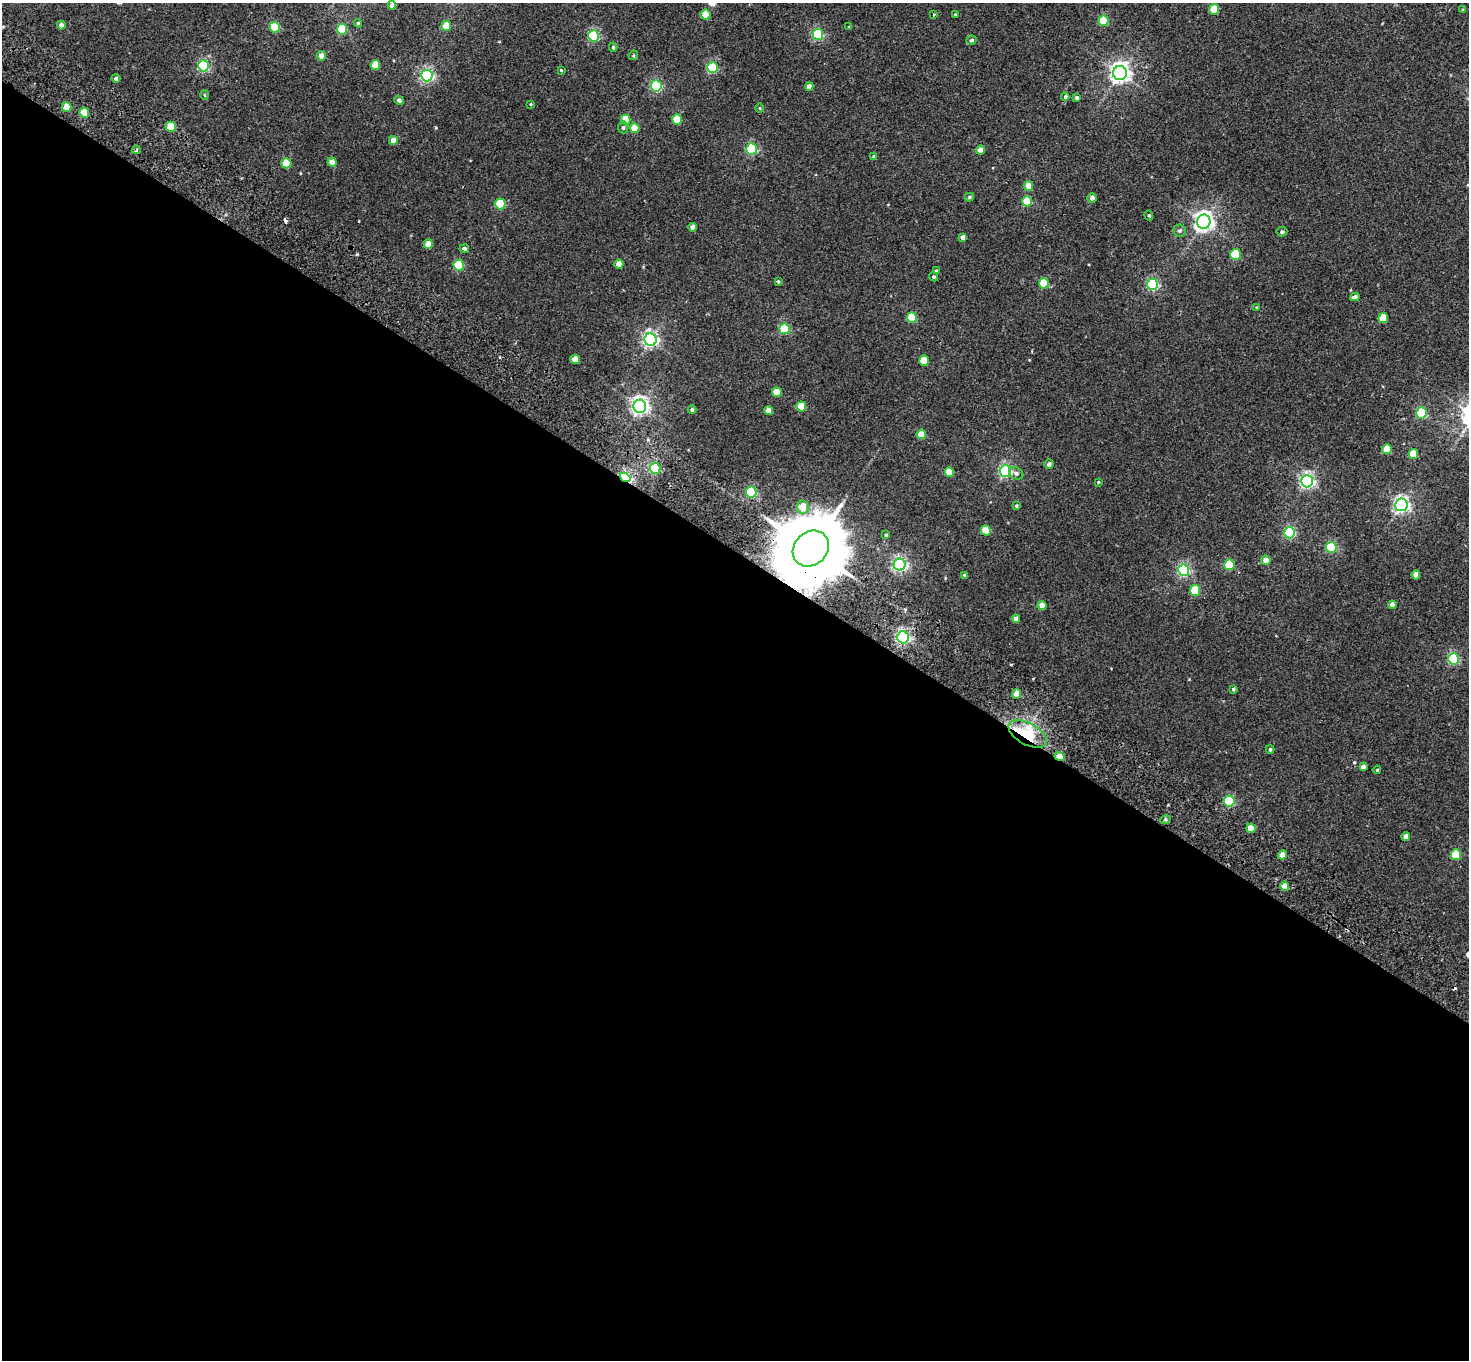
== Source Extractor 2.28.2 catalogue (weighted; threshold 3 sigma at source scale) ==
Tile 14 of 4 x 4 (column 2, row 4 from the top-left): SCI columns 1504-2970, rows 204-1561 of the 5943 x 5978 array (HDU 1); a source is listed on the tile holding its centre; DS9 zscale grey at full resolution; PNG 1471 x 1362 px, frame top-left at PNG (2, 3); each listed source drawn as its Kron ellipse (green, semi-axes under 4 px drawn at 4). Shown black and unused: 60% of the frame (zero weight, under 2 of 3 exposures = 3% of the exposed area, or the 3 px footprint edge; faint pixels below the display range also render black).
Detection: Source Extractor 2.28.2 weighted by HDU 2 'WHT'; one run over the whole footprint, this tile lists its part. Background 0.0289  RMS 0.0064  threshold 0.0289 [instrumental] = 3 sigma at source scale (4.5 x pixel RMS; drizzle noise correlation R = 1.50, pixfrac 1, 0.05/0.05 arcsec/px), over >= 5 px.
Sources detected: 131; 2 cosmic-ray / hot-pixel residue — neither listed nor drawn; the other 129 listed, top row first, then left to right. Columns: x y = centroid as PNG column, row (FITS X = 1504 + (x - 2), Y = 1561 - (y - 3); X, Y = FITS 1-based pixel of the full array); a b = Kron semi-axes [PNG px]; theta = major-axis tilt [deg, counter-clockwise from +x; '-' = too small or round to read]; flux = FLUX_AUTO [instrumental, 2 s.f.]
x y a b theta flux
392 5 4 4 - 2.3
1214 9 5 5 - 17
1463 10 4 3 - 0.65
705 15 5 5 - 16
934 15 4 3 - 0.55
955 15 4 4 - 0.9
1103 21 5 5 - 30
358 23 4 3 - 0.97
61 25 4 4 - 2.3
446 26 5 4 - 12
275 27 5 5 - 33
849 27 4 3 - 0.74
342 29 5 5 - 29
818 34 5 5 - 67
594 36 5 5 - 67
972 40 5 4 - 1.3
613 47 4 4 - 0.88
633 55 5 3 - 0.68
321 56 4 4 - 4
375 65 5 5 - 14
203 66 5 5 - 81
713 68 5 5 - 53
561 70 4 2 - 0.54
1120 73 7 7 - 330
427 76 6 5 - 120
116 79 4 4 - 1.5
656 86 5 5 - 67
809 87 4 4 - 4.5
204 95 5 3 - 0.61
1065 97 4 3 - 1.4
1077 98 4 4 - 1.3
399 100 5 4 - 1.9
531 104 4 3 - 0.69
67 107 5 4 - 7.2
760 108 4 3 - 0.5
84 113 5 5 - 19
626 120 5 5 - 12
677 120 5 5 - 20
171 127 5 5 - 13
623 127 6 5 - 1.3
635 128 5 4 - 11
393 140 4 4 - 4.6
752 149 5 5 - 68
136 150 4 2 - 0.76
981 150 4 4 - 6.3
874 157 4 4 - 1.1
332 162 4 4 - 6.5
286 163 5 5 - 18
1028 186 5 4 - 5.9
969 197 4 4 - 1.1
1092 198 4 4 - 2.2
1027 201 5 5 - 23
500 204 5 5 - 32
1149 215 5 4 - 0.77
1204 222 7 6 - 310
692 227 4 4 - 3.1
1179 231 6 6 - 1.5
1282 232 5 5 - 1.2
963 237 4 4 - 3
428 244 5 4 - 7.9
464 249 5 4 - 1.8
1235 254 5 5 - 31
619 264 4 4 - 5.9
459 265 5 5 - 33
936 271 4 4 - 0.78
934 277 5 4 - 1
778 281 4 3 - 0.81
1044 283 5 5 - 22
1153 284 5 5 - 75
1355 297 4 4 - 2.3
1257 307 3 3 - 0.65
912 317 5 5 - 23
1383 318 5 5 - 16
784 329 5 5 - 42
651 340 6 6 - 170
575 359 5 4 - 7.8
924 361 5 5 - 12
777 392 5 5 - 12
640 406 6 6 - 240
801 407 5 5 - 15
692 410 4 4 - 1.3
769 410 4 4 - 5.9
1421 413 5 5 - 53
921 434 5 4 - 12
1387 449 5 4 - 14
1413 454 5 4 - 13
1049 464 5 5 - 2
655 468 5 5 - 46
1005 471 6 5 - 99
949 472 5 4 - 9.8
1016 473 7 5 -28 1.8
625 477 5 4 - 83
1307 481 6 6 - 160
1098 482 4 3 - 0.63
751 492 5 5 - 57
1401 505 6 6 - 200
1016 506 4 4 - 0.83
803 507 6 6 - 9.2
986 530 5 5 - 14
1290 533 5 5 - 67
886 535 4 4 - 0.77
1331 547 5 5 - 43
811 549 19 16 44 7000
1266 560 5 5 - 5
900 565 6 6 - 140
1229 565 5 5 - 33
1184 570 6 5 - 88
965 575 3 3 - 1.1
1416 575 5 4 - 5.3
1195 590 5 5 - 26
1042 605 4 4 - 5.7
1392 605 4 4 - 3.5
1016 619 4 4 - 3.7
903 637 6 6 - 150
1454 659 5 5 - 60
1233 689 4 3 - 0.84
1017 694 5 4 - 8.4
1028 734 21 10 -28 35
1270 749 4 3 - 0.93
1060 757 5 4 - 7.9
1363 767 4 4 - 2.6
1377 770 4 3 - 0.58
1229 801 5 5 - 47
1165 820 5 3 - 0.81
1251 828 5 4 - 6.7
1406 837 4 4 - 4
1282 855 4 4 - 5.6
1456 855 5 5 - 26
1285 886 4 4 - 6.3
Overlapping masked pixels (flux is a lower limit): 5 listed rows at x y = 655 468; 625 477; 811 549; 1028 734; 1060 757